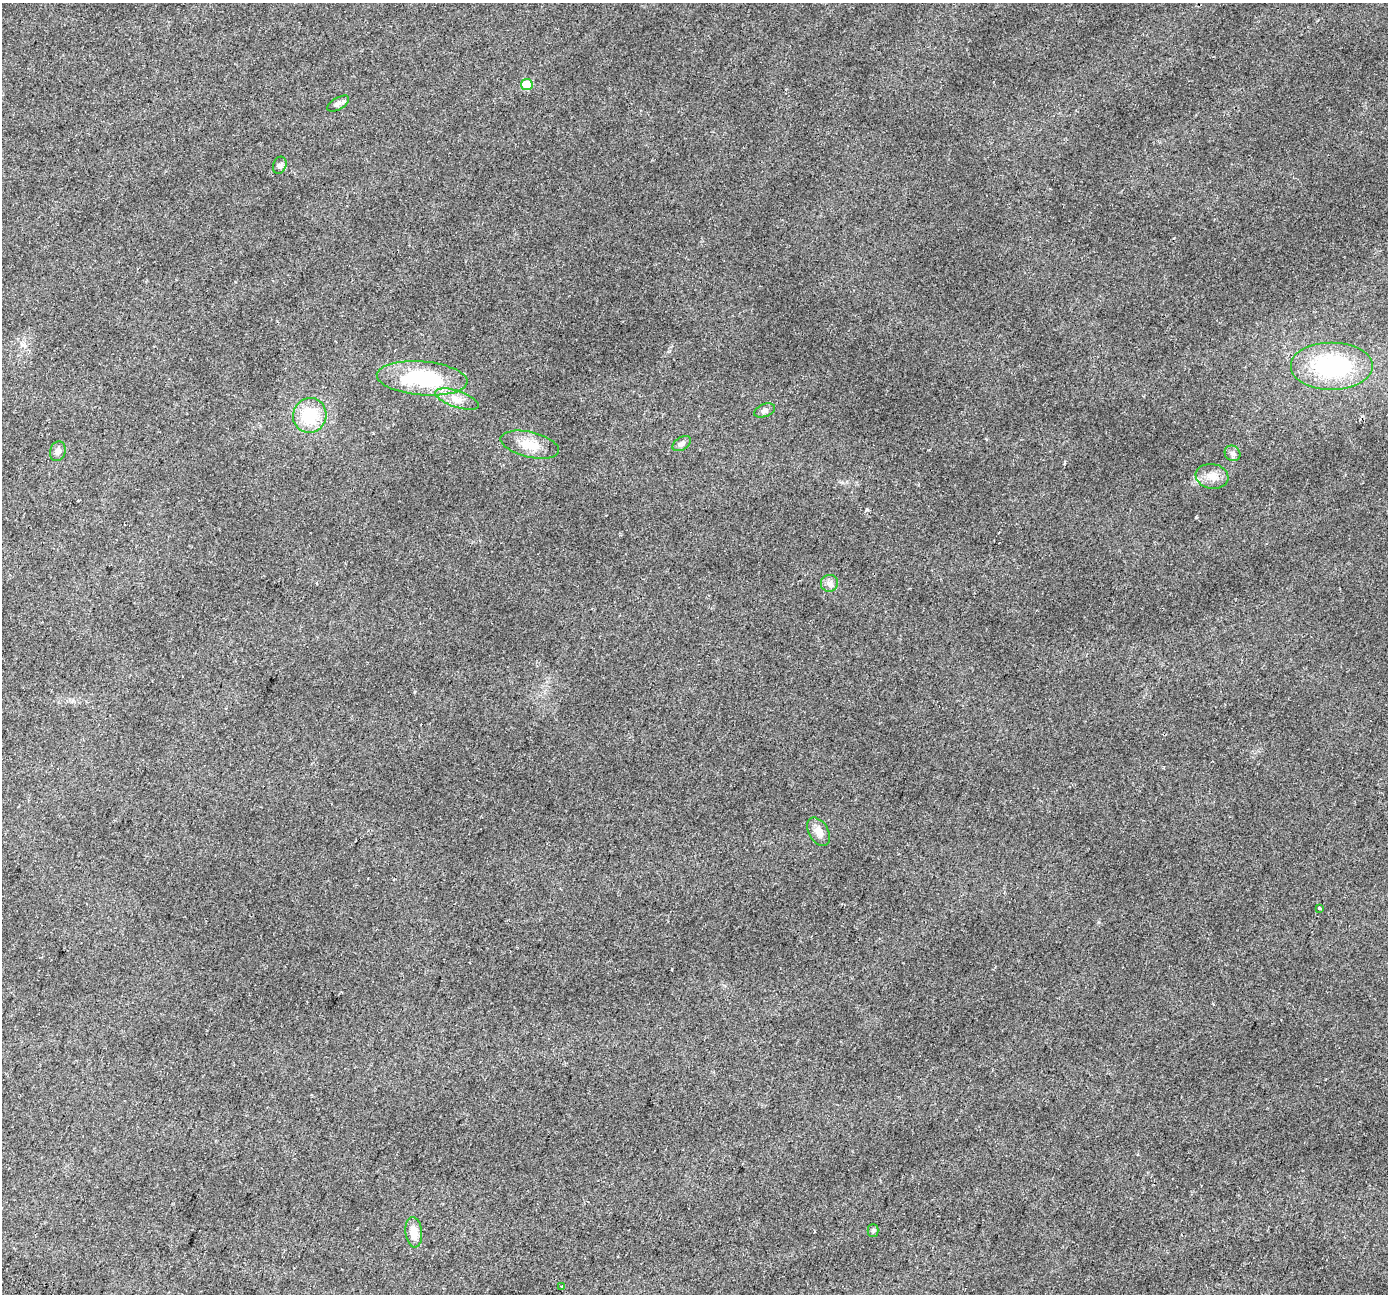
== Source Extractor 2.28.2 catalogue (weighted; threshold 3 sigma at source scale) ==
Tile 7 of 4 x 4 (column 3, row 2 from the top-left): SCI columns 2836-4221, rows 2932-4223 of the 5662 x 5798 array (HDU 1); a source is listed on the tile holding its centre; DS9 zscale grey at full resolution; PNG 1390 x 1296 px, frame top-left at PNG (2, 3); each listed source drawn as its Kron ellipse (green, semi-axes under 4 px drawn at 4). Shown black and unused: <1% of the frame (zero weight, under 2 of 3 exposures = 4% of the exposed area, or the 3 px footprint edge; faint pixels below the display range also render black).
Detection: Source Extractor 2.28.2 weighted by HDU 2 'WHT'; one run over the whole footprint, this tile lists its part. Background 0.0543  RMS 0.0063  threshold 0.0284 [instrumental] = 3 sigma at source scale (4.5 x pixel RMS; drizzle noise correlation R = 1.50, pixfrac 1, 0.0396/0.0396 arcsec/px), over >= 5 px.
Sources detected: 21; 2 cosmic-ray / hot-pixel residue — neither listed nor drawn; the other 19 listed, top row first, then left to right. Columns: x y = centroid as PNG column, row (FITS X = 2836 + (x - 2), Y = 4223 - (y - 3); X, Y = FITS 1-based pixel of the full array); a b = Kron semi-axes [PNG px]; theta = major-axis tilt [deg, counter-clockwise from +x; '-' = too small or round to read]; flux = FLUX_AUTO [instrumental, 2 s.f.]
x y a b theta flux
527 85 5 5 - 20
338 104 12 6 30 2.2
280 165 9 6 69 1.9
1332 366 41 24 0 70
422 378 45 17 -5 52
457 399 23 8 -19 6.8
765 410 11 6 20 2.1
310 415 17 16 - 22
682 444 10 6 32 2.1
530 445 30 12 -13 12
58 451 10 7 73 2.4
1232 453 8 7 - 2.1
1212 476 16 12 -10 6.5
829 583 8 8 - 2.8
819 832 15 9 -59 5.4
1320 908 3 3 - 1.9
873 1230 6 5 - 1.1
414 1232 15 8 -84 7.4
562 1286 3 3 - 1.2
Unlisted compact peaks at least as high as the median listed source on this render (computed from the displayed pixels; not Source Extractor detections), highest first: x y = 867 510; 1196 517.